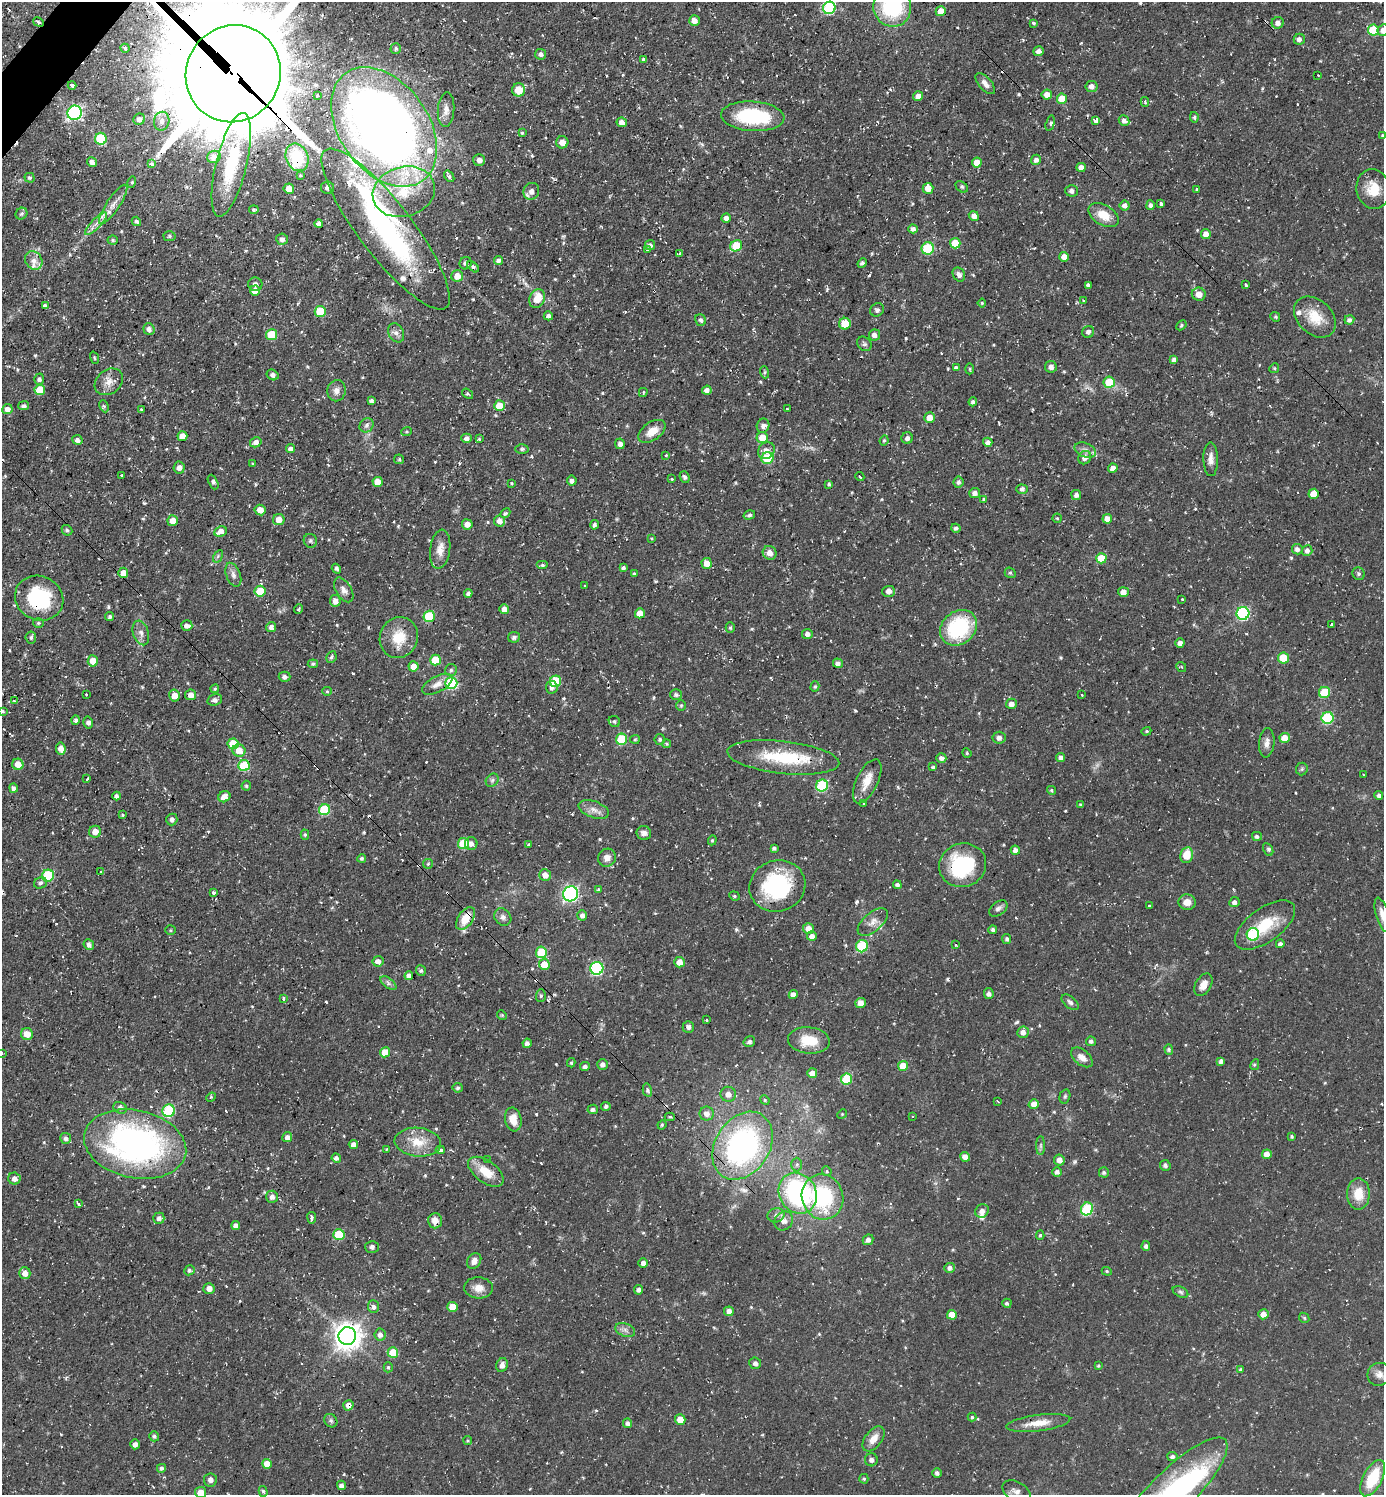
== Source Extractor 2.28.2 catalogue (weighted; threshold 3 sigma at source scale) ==
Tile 11 of 4 x 4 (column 3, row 3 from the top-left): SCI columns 2915-4296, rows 1494-2986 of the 5974 x 5972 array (HDU 1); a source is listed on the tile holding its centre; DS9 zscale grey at full resolution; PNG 1386 x 1497 px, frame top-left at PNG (2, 2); each listed source drawn as its Kron ellipse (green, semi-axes under 4 px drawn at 4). Shown black and unused: <1% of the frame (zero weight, under 2 of 3 exposures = <1% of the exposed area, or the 3 px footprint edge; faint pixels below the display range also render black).
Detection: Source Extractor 2.28.2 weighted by HDU 2 'WHT'; one run over the whole footprint, this tile lists its part. Background 0.0531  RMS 0.0061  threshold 0.0274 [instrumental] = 3 sigma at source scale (4.5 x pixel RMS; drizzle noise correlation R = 1.50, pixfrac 1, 0.05/0.05 arcsec/px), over >= 5 px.
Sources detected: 627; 1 too faint to see at this stretch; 1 inside a brighter object's white glare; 22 cosmic-ray / hot-pixel residue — neither listed nor drawn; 12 inside a brighter listed object's ellipse — not listed separately; of the other 591, all 500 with FLUX_AUTO >= 0.733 (the completeness limit of this list) listed and drawn (91 fainter detections not listed), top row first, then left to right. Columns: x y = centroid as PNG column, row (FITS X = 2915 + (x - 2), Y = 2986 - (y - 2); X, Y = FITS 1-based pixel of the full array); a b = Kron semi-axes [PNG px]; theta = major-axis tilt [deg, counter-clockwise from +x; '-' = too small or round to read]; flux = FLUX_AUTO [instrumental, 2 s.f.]
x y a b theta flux
892 7 20 19 - 54
829 8 6 6 - 66
941 11 5 5 - 7.5
694 21 5 5 - 4.4
38 22 5 4 - 1.4
1033 23 3 3 - 1.6
1278 23 6 5 - 2.6
1373 30 5 5 - 22
1383 30 6 5 - 4.1
1299 39 5 5 - 2.5
125 48 4 4 - 1.7
396 48 5 5 - 1.3
1039 51 5 4 - 2.9
541 54 5 5 - 2.2
644 60 4 3 - 4.1
233 74 49 47 61 16000
1318 75 3 2 - 0.82
985 84 13 6 -48 3.6
72 85 4 3 - 3.9
1091 86 6 5 - 2.9
519 90 6 6 - 11
1047 94 5 5 - 4.3
317 96 3 3 - 2.3
918 96 5 4 - 3.3
1062 99 5 5 - 12
1145 102 5 3 - 0.78
446 110 17 8 87 4.5
75 113 7 7 - 120
753 116 32 15 -4 46
1194 117 5 4 - 0.96
139 119 6 5 - 2.8
162 121 9 7 80 3.3
1096 121 3 3 - 120
1124 121 5 5 - 2.2
622 122 5 4 - 3.4
1050 123 8 4 76 1.3
384 127 66 44 -54 620
522 133 3 3 - 0.79
1383 135 3 3 - 0.89
101 139 6 6 - 33
562 142 6 6 - 4.6
214 157 7 6 - 5.7
297 157 14 11 -67 26
479 160 6 6 - 2.7
1036 160 5 5 - 2.5
92 162 5 4 - 3.1
977 162 5 5 - 6.9
152 164 3 3 - 3.7
231 165 53 15 76 34
1081 167 5 4 - 3.7
300 175 3 3 - 0.92
449 176 6 4 -55 1.5
29 178 5 4 - 1.3
132 182 6 3 74 0.8
962 187 7 5 -42 1.1
327 188 6 6 - 1.8
928 188 5 5 - 6.4
289 189 5 5 - 5.8
1197 189 3 3 - 0.75
1373 189 20 16 -80 13
531 191 9 7 60 3.6
1072 191 6 5 - 2
404 192 31 25 16 36
113 204 23 6 56 5.8
1161 204 3 3 - 3.5
1125 205 5 5 - 2.8
1151 205 5 4 - 2
254 210 5 3 - 1.6
21 214 6 5 - 1.3
1104 215 16 10 -30 9.6
974 216 5 4 - 2.8
726 218 5 4 - 2.3
136 221 5 3 - 1.2
96 224 15 4 45 4
319 224 4 4 - 2.6
386 229 99 26 -53 140
913 229 4 4 - 2.3
1206 234 5 5 - 5.3
169 236 6 5 - 1.1
282 239 6 5 - 2.9
113 240 5 4 - 0.92
955 243 5 5 - 11
650 245 5 5 - 2.1
736 246 6 5 - 20
928 248 6 6 - 32
647 249 3 3 - 0.96
680 254 4 3 - 1.9
1064 257 5 5 - 4.5
34 260 10 8 -55 3.9
499 260 4 4 - 2.3
466 263 6 6 - 1.9
862 263 5 4 - 1.5
473 267 7 4 -42 1.2
959 274 7 6 - 2.4
457 276 6 6 - 5.6
255 284 7 7 - 1.9
1088 285 3 3 - 13
1246 285 3 3 - 1.6
255 291 5 5 - 6.7
1199 294 7 6 - 5.5
537 298 10 7 68 9.8
1084 301 3 3 - 2.2
982 303 4 4 - 0.82
45 306 4 4 - 1.9
877 310 7 6 - 1.7
320 311 5 5 - 20
548 316 4 4 - 2.1
1275 317 5 4 - 0.8
1315 317 24 17 -44 14
701 320 6 5 - 1.6
1349 320 5 4 - 2
845 324 6 6 - 12
1181 325 6 4 47 0.96
149 329 6 5 - 3
1088 332 6 5 - 2
396 333 10 7 -62 2.6
271 335 5 5 - 19
874 335 5 5 - 2.6
864 344 8 6 -49 1.4
94 358 6 4 -71 0.81
1174 359 4 4 - 1.8
1051 367 6 6 - 2.1
956 368 3 3 - 12
1274 368 5 4 - 0.84
970 369 5 3 - 0.75
764 372 6 4 -72 0.95
272 375 6 5 - 2.2
39 379 5 4 - 1.6
109 382 15 12 39 6
1109 382 5 5 - 16
40 390 5 5 - 14
707 390 5 4 - 2.5
336 391 10 9 - 3.9
643 392 4 3 - 0.76
467 394 6 4 -38 0.92
372 401 4 4 - 1.7
973 402 4 4 - 1.6
24 406 5 4 - 1.5
104 406 6 4 -65 0.99
499 406 5 5 - 11
7 409 5 5 - 3.8
787 409 3 3 - 1.2
141 410 3 3 - 0.73
930 418 5 5 - 5.8
366 425 7 6 - 2.1
763 426 7 6 - 2.5
406 431 5 4 - 0.85
652 431 15 9 36 7.8
182 436 5 5 - 6.9
466 438 5 4 - 2.4
762 438 5 5 - 8.9
907 438 6 5 - 2.2
479 439 3 3 - 1.2
77 440 5 4 - 2.2
884 440 5 3 - 0.86
256 442 6 5 - 2.7
988 442 5 4 - 2.4
620 444 5 4 - 2.5
290 449 4 4 - 2.4
522 449 6 4 1 1.1
766 450 9 8 - 3.9
1085 450 11 7 -23 2.9
666 455 4 3 - 0.93
767 458 6 5 - 23
1085 458 7 6 - 3.3
399 459 5 4 - 0.78
1211 459 17 7 -89 4.2
253 464 3 3 - 0.8
179 468 6 5 - 3
1113 468 5 4 - 5.2
122 476 3 3 - 0.93
685 477 6 5 - 1.7
860 477 4 3 - 1.4
672 478 3 3 - 1.7
572 481 5 5 - 1.8
213 482 8 4 -64 1.7
378 482 5 5 - 8.3
958 482 5 5 - 1.6
512 483 4 3 - 0.81
829 484 4 3 - 0.99
1022 489 6 4 -3 1.6
975 493 5 5 - 2.7
1314 494 5 5 - 11
1076 495 5 5 - 2
983 499 4 3 - 0.75
260 510 5 5 - 5.5
505 513 5 4 - 1.1
749 515 6 4 17 1.2
1057 518 5 4 - 0.79
1107 519 5 4 - 5.6
279 520 6 5 - 5.3
173 521 5 5 - 6.2
499 521 5 5 - 3.8
467 524 5 5 - 4.2
594 525 5 4 - 1.5
956 528 4 4 - 1.6
67 530 6 5 - 1.1
221 532 6 5 - 6.3
652 538 3 3 - 1.2
310 541 7 6 - 1.3
440 549 19 10 82 6.3
1297 549 5 5 - 2.4
1307 550 5 5 - 2.5
770 553 7 6 - 4.2
218 556 7 4 59 1.3
1101 558 5 5 - 16
706 563 5 5 - 6
542 565 6 4 0 1.2
623 568 4 4 - 1.5
336 569 5 4 - 1.3
123 573 5 5 - 5.6
1010 573 6 5 - 1
634 574 3 3 - 1.1
1359 574 6 6 - 1.5
233 575 12 7 -69 3.2
585 586 3 2 - 0.75
344 590 13 8 -59 3.4
260 591 5 5 - 16
888 591 6 5 - 2.8
1123 592 5 4 - 3.8
468 593 4 4 - 1.6
39 598 24 22 -25 44
1182 599 3 2 - 2
335 601 6 5 - 4.2
298 609 5 3 - 0.79
504 609 5 5 - 4.4
640 613 5 5 - 7.9
1243 613 6 6 - 80
429 616 5 5 - 31
110 617 5 4 - 1.2
38 623 5 4 - 0.9
1331 624 3 3 - 1.5
187 625 5 5 - 2.6
271 627 5 4 - 2.2
730 627 5 4 - 0.95
959 628 20 16 39 47
141 633 13 7 -72 3.3
807 634 5 5 - 2.6
31 637 6 5 - 1.3
514 637 6 5 - 1.8
399 638 21 19 66 16
1180 643 4 4 - 2.8
331 657 6 5 - 1.4
1283 658 5 5 - 16
435 660 5 5 - 17
93 661 6 5 - 7.1
838 663 5 4 - 2.3
313 664 5 4 - 1
413 666 5 5 - 7.7
1181 667 5 4 - 0.92
451 670 6 6 - 1.3
285 677 6 5 - 1.8
555 681 6 5 - 31
451 683 6 6 - 46
437 684 16 8 28 5.3
815 686 5 4 - 0.79
552 687 6 6 - 2.6
215 689 4 4 - 0.91
327 691 5 4 - 0.81
1324 692 6 5 - 22
86 694 3 3 - 1.1
191 695 5 5 - 3.4
676 695 6 5 - 1.4
1082 695 3 2 - 1
174 696 6 5 - 6.9
215 700 7 5 16 1.9
14 701 3 2 - 0.97
1011 704 5 5 - 3.8
681 706 5 5 - 0.91
2 711 4 3 - 0.96
1327 718 6 6 - 46
75 720 5 4 - 1.3
614 721 6 5 - 1.4
88 722 6 5 - 1.6
1146 731 5 4 - 0.85
999 738 6 6 - 2.6
1285 738 5 5 - 9.1
622 739 5 5 - 27
635 739 5 4 - 0.83
660 739 5 5 - 1.3
1267 743 15 7 85 3.8
233 744 5 5 - 17
666 744 4 4 - 0.93
61 749 6 5 - 4.7
239 751 6 6 - 7.2
967 753 5 4 - 0.75
783 757 56 16 -6 38
941 758 5 5 - 2.3
1061 758 4 4 - 2.5
18 764 5 5 - 7.7
244 766 5 5 - 31
933 767 4 4 - 0.89
1302 769 6 6 - 1.1
1363 775 3 2 - 0.74
87 779 3 3 - 3.5
492 780 7 5 45 1.5
867 781 24 10 64 8.6
246 786 5 4 - 1.1
822 786 6 5 - 50
13 788 5 4 - 2.2
1051 790 4 4 - 0.94
1379 795 4 4 - 1.9
117 796 4 4 - 2
224 797 6 5 - 5.4
864 803 3 2 - 0.78
1081 805 3 3 - 1
594 809 16 8 -20 4.8
324 810 6 5 - 39
123 815 4 4 - 0.8
172 819 6 5 - 1.9
95 832 6 6 - 5.3
644 833 7 7 - 2.6
305 835 5 4 - 0.94
1257 836 5 4 - 1.5
712 840 5 4 - 0.81
464 843 5 5 - 27
471 843 6 6 - 3.3
528 845 3 3 - 1.3
774 848 4 3 - 1.3
1268 849 7 4 -63 1.2
1015 850 5 4 - 2.5
1187 855 8 6 80 9.8
362 858 4 4 - 1.1
607 858 9 8 - 3.9
428 864 5 5 - 0.84
963 865 24 21 18 49
101 872 3 3 - 1.9
545 875 6 5 - 5.1
48 876 6 6 - 41
40 883 7 5 24 1.6
897 885 4 4 - 1.7
777 886 28 25 19 61
598 889 4 4 - 0.91
213 892 4 3 - 1.3
570 894 8 7 - 130
734 896 5 4 - 0.97
1187 902 8 7 - 5.3
1234 902 5 5 - 2.3
1149 906 3 3 - 1.6
998 908 10 6 37 2.1
582 915 5 5 - 2.7
1382 915 17 6 -74 4.5
503 917 9 7 -48 2.6
465 918 13 7 56 13
873 922 18 9 41 5.1
1265 925 35 17 36 23
808 928 5 5 - 5.4
171 930 5 4 - 0.74
993 930 4 3 - 1.5
1253 934 6 6 - 39
812 936 5 5 - 3.3
1007 939 5 4 - 1.2
1280 944 4 4 - 2.2
89 945 5 5 - 2.6
956 945 3 3 - 1.2
862 946 6 6 - 33
541 952 6 5 - 22
378 961 5 5 - 4.1
680 962 5 5 - 6.3
544 964 5 5 - 9.1
597 968 6 6 - 74
421 970 5 5 - 1.2
409 976 4 4 - 3.2
388 983 9 5 -37 1.9
1203 985 12 8 60 5.4
989 994 5 5 - 1.7
793 995 4 4 - 3.7
541 996 6 5 - 1.1
284 998 3 3 - 1.6
1070 1002 10 5 -41 1.8
860 1003 5 5 - 4.7
502 1015 5 4 - 0.82
707 1020 3 3 - 1.6
688 1027 6 5 - 1.7
1023 1032 6 5 - 3.4
27 1034 6 6 - 6.3
809 1040 21 13 -5 16
1091 1041 5 4 - 1.5
749 1042 6 5 - 1.7
527 1043 4 4 - 2
1169 1049 5 4 - 0.96
385 1052 5 5 - 11
2 1053 3 2 - 1
1082 1057 13 7 -39 4.6
1221 1061 4 4 - 1.9
571 1063 4 3 - 0.84
603 1064 5 5 - 2.6
1255 1065 5 4 - 0.85
903 1066 5 5 - 11
585 1067 5 4 - 1.5
812 1073 5 5 - 5.6
846 1079 5 5 - 28
458 1088 5 4 - 1.3
647 1090 6 4 -76 1.3
728 1094 8 7 - 4.2
1065 1096 7 5 74 1
211 1097 5 4 - 0.9
765 1100 5 4 - 0.83
998 1101 3 2 - 0.82
1034 1104 5 4 - 3.8
606 1106 4 4 - 1.4
120 1108 7 5 -30 1.9
593 1109 5 4 - 1.9
169 1111 6 6 - 49
707 1114 7 7 - 4
842 1114 5 4 - 0.76
670 1117 5 4 - 0.77
913 1117 3 3 - 0.84
513 1119 12 8 -79 7.4
662 1125 5 4 - 0.77
1292 1136 4 3 - 0.8
287 1137 5 5 - 2.4
66 1138 5 5 - 2.4
418 1142 23 14 -6 13
135 1144 52 34 -12 200
353 1144 5 4 - 2.8
743 1146 36 27 57 140
1041 1146 9 4 90 1.4
387 1149 4 3 - 1.1
440 1150 4 3 - 2.2
1267 1154 5 4 - 5.2
965 1157 5 4 - 3.8
336 1158 5 4 - 2.3
488 1160 4 3 - 0.83
1059 1160 5 5 - 4.1
797 1164 7 5 89 1.3
1165 1165 5 5 - 1.6
827 1171 5 4 - 0.83
486 1172 20 11 -36 12
1057 1172 5 5 - 2.3
1104 1172 5 5 - 1.3
14 1179 6 6 - 3.3
798 1193 21 18 -59 93
1358 1194 15 11 -90 12
272 1197 6 6 - 2.7
822 1197 23 20 -71 54
78 1204 4 3 - 1.7
1087 1209 6 6 - 43
982 1211 7 6 - 3.2
776 1215 8 7 - 2.4
159 1218 5 5 - 2.6
312 1218 6 3 -82 1.7
435 1221 7 7 - 5.3
784 1221 10 9 - 3.7
236 1225 4 4 - 3.4
339 1234 6 5 - 23
1040 1235 4 4 - 0.92
868 1240 6 4 43 2.6
1146 1246 5 4 - 1.9
372 1247 7 6 - 1.5
474 1261 8 6 56 3.7
643 1263 5 4 - 2.8
950 1268 5 5 - 2.8
189 1270 5 5 - 1.3
1107 1271 5 4 - 0.75
25 1273 6 5 - 4.3
479 1288 14 10 -3 5.7
209 1289 5 5 - 3.6
638 1290 5 4 - 1.5
1180 1292 8 5 -27 1.4
1007 1303 5 4 - 1.3
373 1307 6 5 - 2.4
453 1307 5 5 - 9.1
729 1311 5 5 - 3.3
1263 1314 5 5 - 4.6
952 1315 5 5 - 8.2
1304 1318 5 4 - 0.88
625 1330 10 6 -21 2.5
380 1335 6 5 - 2.7
347 1336 9 8 - 690
393 1353 5 5 - 18
755 1363 6 5 - 1.9
502 1365 7 5 70 2.9
1098 1366 3 3 - 0.78
388 1367 5 4 - 1.1
1240 1369 4 3 - 0.74
1379 1374 12 11 - 4.2
348 1405 5 5 - 4.7
972 1417 4 4 - 0.82
680 1420 5 5 - 7.8
331 1421 7 6 - 1.3
628 1423 4 4 - 1.9
1038 1423 32 8 7 9.5
154 1436 5 5 - 1.5
873 1439 14 8 53 6
468 1441 4 4 - 0.76
135 1444 5 5 - 2.2
1172 1457 5 4 - 1.9
871 1460 6 6 - 2.2
267 1464 5 5 - 6.9
161 1468 4 4 - 1.4
937 1473 5 4 - 1.7
1373 1478 20 9 63 24
864 1479 5 4 - 0.95
210 1480 6 6 - 3.1
341 1485 5 4 - 2.5
263 1491 5 4 - 1
1016 1491 15 9 -29 4.9
201 1492 5 5 - 7.1
1173 1492 74 21 45 85
Overlapping masked pixels (flux is a lower limit): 10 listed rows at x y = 941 11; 38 22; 233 74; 297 157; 386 229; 123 573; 465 918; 135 1144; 743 1146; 348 1405
Isophote crosses this tile's border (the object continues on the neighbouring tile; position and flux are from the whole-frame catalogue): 10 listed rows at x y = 892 7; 829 8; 1383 30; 233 74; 1383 135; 2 711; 1382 915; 2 1053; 201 1492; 1173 1492